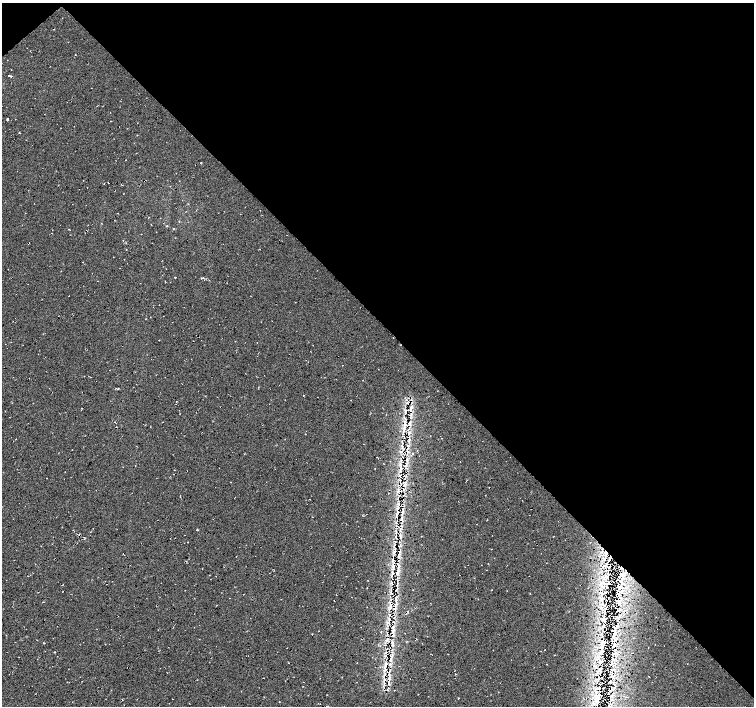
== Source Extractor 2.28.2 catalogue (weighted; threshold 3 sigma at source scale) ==
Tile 3 of 4 x 4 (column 3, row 1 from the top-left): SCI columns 3011-4514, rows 4374-5781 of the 6020 x 5994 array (HDU 1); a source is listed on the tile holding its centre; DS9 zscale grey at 2 x 2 block average (1 PNG px = mean of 2 x 2 image px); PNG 756 x 708 px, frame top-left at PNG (2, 3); no overlay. Shown black and unused: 46% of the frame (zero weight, under 2 of 3 exposures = <1% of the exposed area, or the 3 px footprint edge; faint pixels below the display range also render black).
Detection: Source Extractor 2.28.2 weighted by HDU 2 'WHT'; one run over the whole footprint, this tile lists its part. Background 0.0325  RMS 0.013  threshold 0.0563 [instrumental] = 3 sigma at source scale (4.5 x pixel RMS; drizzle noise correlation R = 1.50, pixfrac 1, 0.0396/0.0396 arcsec/px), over >= 5 px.
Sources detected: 74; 5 cosmic-ray / hot-pixel residue — not listed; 8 inside a brighter listed object's ellipse — not listed separately; the other 61 listed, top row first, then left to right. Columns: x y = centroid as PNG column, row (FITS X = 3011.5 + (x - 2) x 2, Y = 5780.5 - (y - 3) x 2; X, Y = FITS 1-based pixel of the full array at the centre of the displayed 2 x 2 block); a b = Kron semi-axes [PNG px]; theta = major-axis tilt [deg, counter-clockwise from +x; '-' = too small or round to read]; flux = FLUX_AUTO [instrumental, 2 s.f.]
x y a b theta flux
11 76 3 2 - 1.9
7 119 3 2 - 2.7
179 221 2 2 - 1.2
173 229 2 2 - 1.8
82 262 2 2 - 0.98
304 395 2 2 - 1.1
411 409 10 3 81 10
406 412 5 3 - 3.5
409 423 7 3 77 7.2
405 425 7 3 -84 9.1
409 433 7 3 80 7.1
305 434 2 2 - 0.91
408 446 3 3 - 3.2
402 447 5 2 - 3.7
407 459 8 3 87 8.8
401 468 14 4 -87 17
65 472 2 2 - 0.92
404 485 7 3 64 8.9
399 489 3 2 - 2.6
399 504 5 3 - 5.2
397 508 5 2 - 4.6
402 512 6 3 78 7.7
401 520 3 2 - 1.8
401 525 3 2 - 2.4
197 530 4 2 - 1.9
396 531 7 3 84 5.9
399 555 5 3 - 4.9
398 564 3 2 - 2.6
393 568 5 3 - 5.4
398 571 6 4 84 7.4
393 573 4 4 - 4.2
607 577 7 3 64 6.8
619 577 3 2 - 2.2
609 583 2 2 - 2.6
607 587 2 2 - 2.3
620 587 8 3 78 12
618 601 9 5 -39 8.2
391 606 5 3 - 7.2
389 615 4 2 - 2.8
604 620 7 3 -80 6.4
603 626 6 2 37 4.1
393 632 8 4 64 9.7
614 635 6 4 -80 9.4
388 639 4 2 - 3.4
603 643 3 2 - 2.7
392 644 9 4 79 9.9
602 653 5 2 - 3.4
612 654 4 2 - 2.1
390 660 6 2 87 6.1
601 662 5 3 - 3.8
386 663 3 2 - 2.9
611 663 4 2 - 2.7
601 668 2 2 - 1.7
385 669 5 3 - 6.1
612 676 6 3 -44 4.3
389 678 4 2 - 4
610 682 2 2 - 1.1
600 688 3 2 - 1.5
601 695 3 2 - 2.1
598 701 3 2 - 2.1
279 702 2 2 - 1.1
Diffuse or blended objects may show on this block-average render without a row.